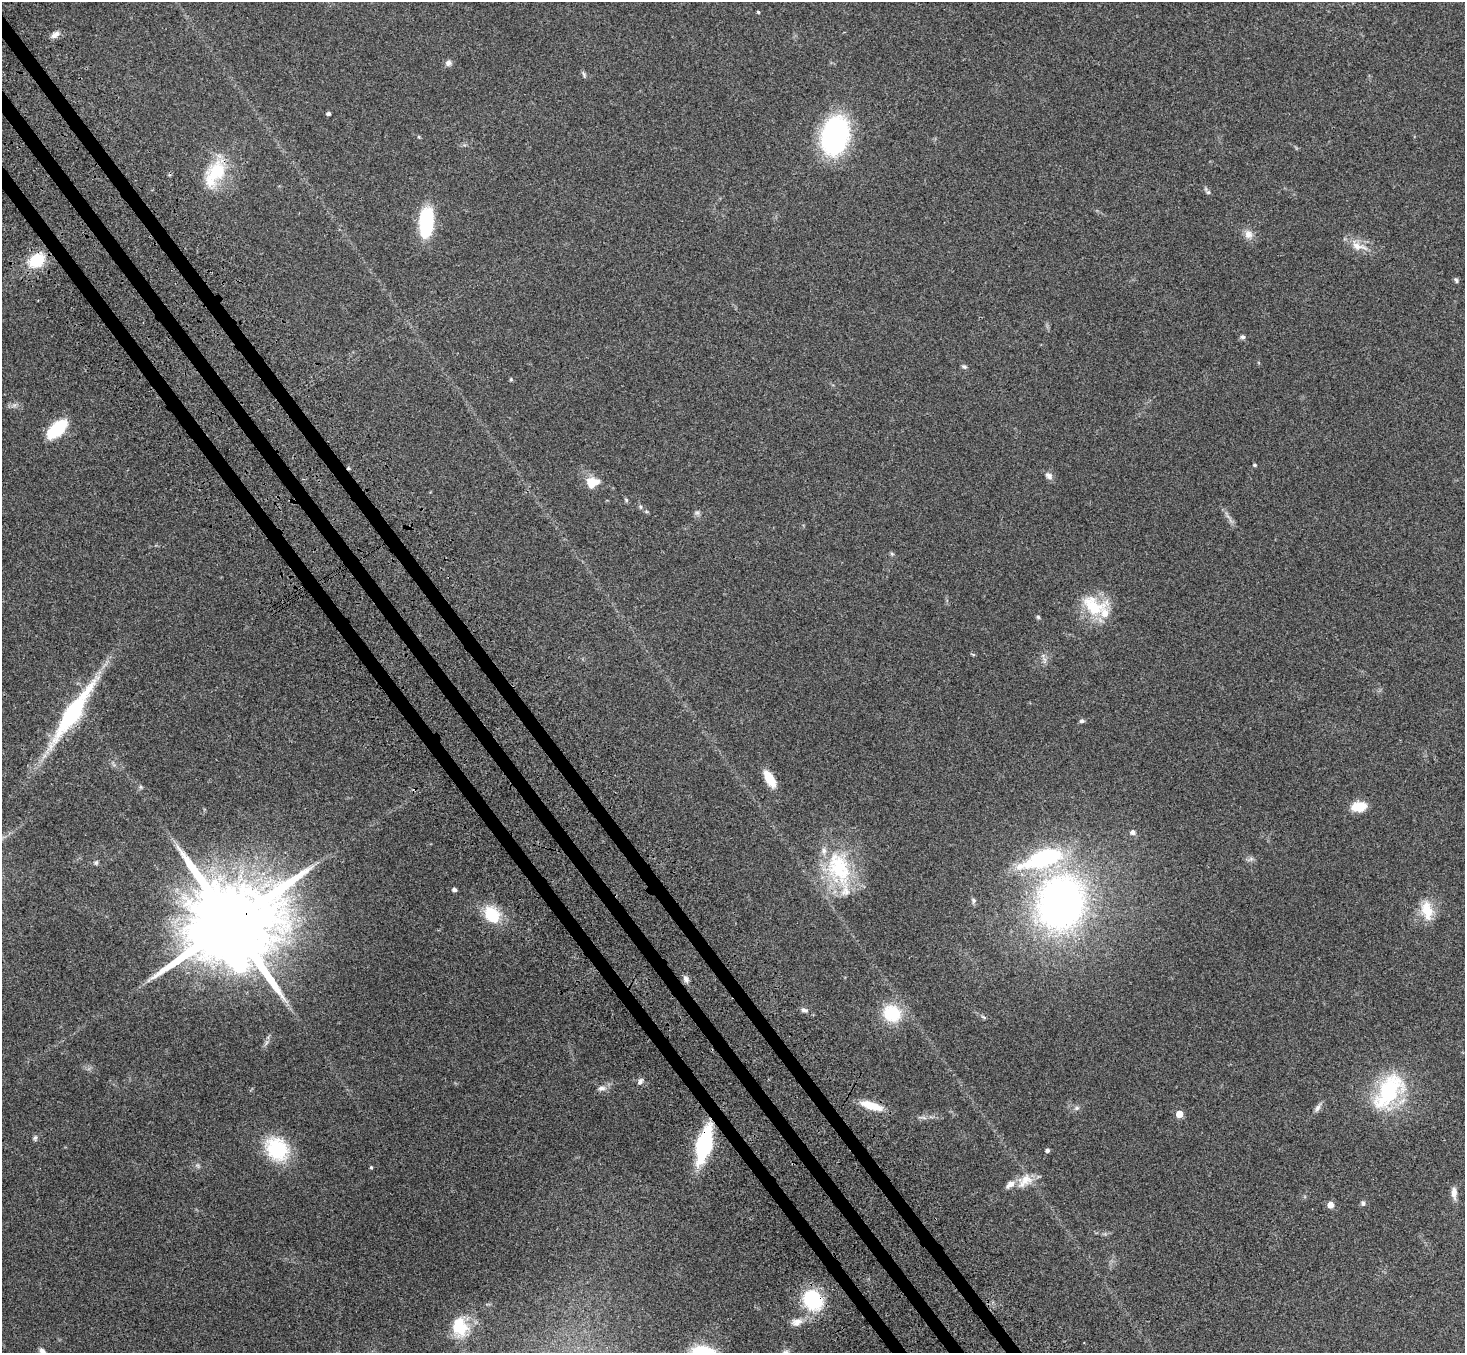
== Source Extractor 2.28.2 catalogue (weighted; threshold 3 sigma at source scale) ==
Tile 11 of 4 x 4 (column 3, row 3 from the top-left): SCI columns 3007-4469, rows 1705-3055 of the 6010 x 5974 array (HDU 1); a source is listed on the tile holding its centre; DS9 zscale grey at full resolution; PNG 1467 x 1355 px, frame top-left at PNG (2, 2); no overlay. Shown black and unused: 3% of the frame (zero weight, under 3 of 4 exposures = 5% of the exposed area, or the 3 px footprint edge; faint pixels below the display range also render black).
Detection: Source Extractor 2.28.2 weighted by HDU 2 'WHT'; one run over the whole footprint, this tile lists its part. Background 0.204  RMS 0.0084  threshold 0.0379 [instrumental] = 3 sigma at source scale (4.5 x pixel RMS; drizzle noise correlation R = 1.50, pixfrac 1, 0.05/0.05 arcsec/px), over >= 5 px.
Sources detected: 73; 1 too faint to see at this stretch — not listed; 3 inside a brighter listed object's ellipse — not listed separately; the other 69 listed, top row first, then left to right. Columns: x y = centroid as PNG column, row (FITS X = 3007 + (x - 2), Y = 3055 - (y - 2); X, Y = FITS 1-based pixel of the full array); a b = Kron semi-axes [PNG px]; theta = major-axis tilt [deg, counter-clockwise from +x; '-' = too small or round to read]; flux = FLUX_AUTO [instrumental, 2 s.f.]
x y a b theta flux
758 12 3 3 - 1.1
55 35 13 7 36 4.2
448 63 8 7 - 3.2
584 74 10 3 -75 1.5
328 114 4 4 - 2.2
835 136 29 19 74 160
419 137 5 4 - 0.89
216 171 33 24 51 41
1208 192 11 4 -52 2.3
426 222 31 14 86 58
1248 234 12 11 - 6.1
1358 246 28 11 -19 12
36 260 16 12 35 32
1456 280 8 4 -64 1.5
1243 337 6 6 - 2
964 366 7 5 -13 1.8
511 379 5 4 - 0.99
56 430 23 11 44 40
1255 465 4 4 - 1.3
1049 476 11 8 -42 3.7
592 483 16 14 10 13
626 500 5 5 - 1.2
640 507 6 5 - 1.5
697 513 7 4 0 1.7
892 553 6 5 - 1.4
1093 606 34 24 -21 35
1038 617 5 5 - 1.3
1044 660 11 5 90 2.8
73 712 83 16 56 98
1082 721 7 4 1 1.6
770 779 17 8 -60 20
141 787 6 5 - 1.4
1359 807 16 10 8 15
1133 832 6 5 - 3.1
1043 858 59 22 19 93
1251 859 7 4 -18 2
96 863 7 6 - 1.8
838 868 51 33 -73 71
454 890 4 4 - 2.9
973 900 8 6 -78 2
1061 903 45 38 72 410
1427 910 23 13 -77 20
492 915 22 17 -54 27
230 924 34 20 31 22000
686 979 10 7 -63 3.1
804 1010 9 5 -9 2.5
892 1013 24 21 -32 33
983 1017 8 4 -27 1.4
266 1043 9 4 71 2.1
640 1082 8 6 62 2.9
602 1088 11 7 10 3.8
1389 1091 48 26 55 78
871 1106 29 9 -17 18
1077 1108 7 5 20 2.1
1318 1108 14 6 61 3.3
1179 1114 5 5 - 15
35 1138 8 6 73 1.8
704 1145 28 11 76 110
277 1149 28 23 -45 51
1047 1150 4 4 - 2.5
371 1167 4 3 - 1.1
1025 1181 24 14 33 13
1454 1193 15 7 -88 5.8
1363 1203 7 6 - 1.7
1330 1205 5 5 - 9.9
813 1300 21 17 -45 58
797 1322 16 10 20 7.6
460 1327 26 20 -81 29
42 1351 8 6 -45 2.8
Overlapping masked pixels (flux is a lower limit): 7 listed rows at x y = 216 171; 36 260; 73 712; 230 924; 871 1106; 704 1145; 813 1300
Isophote crosses this tile's border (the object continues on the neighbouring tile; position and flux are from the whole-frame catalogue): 1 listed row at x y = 42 1351